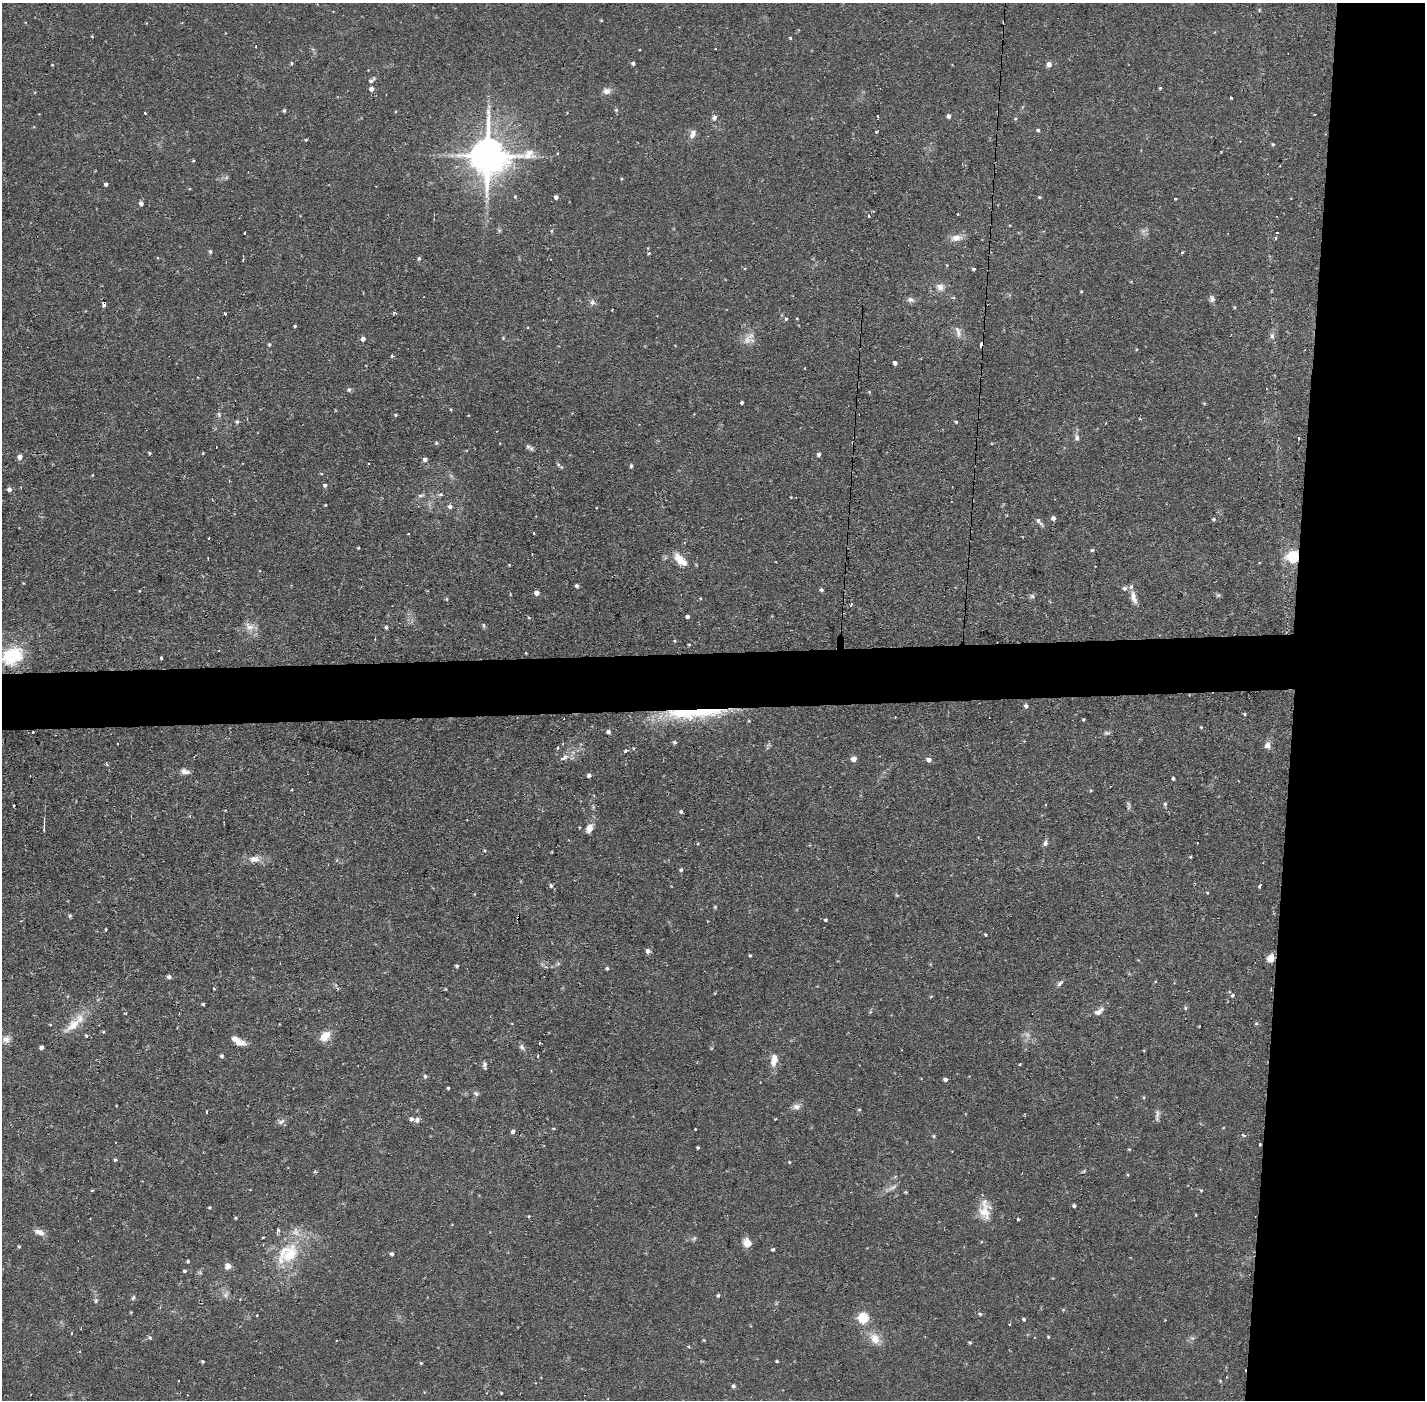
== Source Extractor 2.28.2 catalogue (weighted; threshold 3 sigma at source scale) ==
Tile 6 of 3 x 3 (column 3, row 2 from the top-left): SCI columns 2846-4268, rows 1450-2847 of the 4268 x 4298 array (HDU 1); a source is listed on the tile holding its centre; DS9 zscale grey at full resolution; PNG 1427 x 1402 px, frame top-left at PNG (2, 3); no overlay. Shown black and unused: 13% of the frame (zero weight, under 2 of 3 exposures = <1% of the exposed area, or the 3 px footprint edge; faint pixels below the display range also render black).
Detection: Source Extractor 2.28.2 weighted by HDU 2 'WHT'; one run over the whole footprint, this tile lists its part. Background 0.0738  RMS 0.006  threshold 0.0271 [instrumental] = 3 sigma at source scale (4.5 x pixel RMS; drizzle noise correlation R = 1.50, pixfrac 1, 0.05/0.05 arcsec/px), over >= 5 px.
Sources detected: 272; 2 too faint to see at this stretch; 19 cosmic-ray / hot-pixel residue — not listed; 3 inside a brighter listed object's ellipse — not listed separately; the other 248 listed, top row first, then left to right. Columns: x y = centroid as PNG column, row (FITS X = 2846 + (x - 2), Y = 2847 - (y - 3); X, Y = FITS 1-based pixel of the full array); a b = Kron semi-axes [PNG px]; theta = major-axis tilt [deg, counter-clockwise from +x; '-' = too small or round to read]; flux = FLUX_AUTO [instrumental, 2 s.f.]
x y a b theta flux
601 20 4 3 - 0.52
92 36 4 3 - 0.44
790 38 4 3 - 0.81
291 63 5 3 - 0.64
633 63 4 4 - 1.5
1049 64 6 5 - 2.5
52 65 4 2 - 0.37
371 80 9 5 34 1.5
1160 88 4 4 - 0.64
371 89 5 5 - 2.3
607 91 10 8 11 3
1231 98 3 2 - 0.57
284 110 5 4 - 0.83
616 110 6 5 - 0.85
145 113 3 2 - 0.59
877 116 3 3 - 1.5
949 116 5 4 - 1.6
714 118 7 6 - 1.6
1015 119 4 3 - 0.59
1038 130 5 4 - 0.91
876 131 3 2 - 0.94
693 134 11 7 68 3.3
306 140 4 4 - 0.54
1273 144 4 4 - 0.73
557 153 3 2 - 0.64
488 156 12 11 - 1700
193 161 4 3 - 0.61
106 184 4 4 - 1.4
515 196 5 4 - 0.68
556 197 4 4 - 2
1039 197 4 3 - 0.72
1175 199 3 3 - 0.74
141 203 5 4 - 2.1
958 214 3 2 - 0.88
868 216 3 3 - 1.6
244 233 3 2 - 0.8
956 238 15 8 4 4.7
1275 238 3 3 - 0.94
210 251 6 4 -89 0.85
1182 252 3 3 - 0.91
649 253 4 4 - 0.64
419 258 6 4 -90 1
974 269 4 3 - 1.1
940 287 11 9 -35 3.7
1081 291 4 3 - 0.61
910 299 9 6 -12 2.1
1212 299 9 6 -68 1.8
592 302 7 7 - 1.9
104 304 5 4 - 4.6
394 313 4 3 - 1
224 314 3 3 - 2.2
786 319 5 4 - 0.87
295 326 4 4 - 0.67
958 332 18 6 -70 3.5
1272 336 7 6 - 1.6
503 338 4 4 - 0.56
363 339 5 5 - 2.2
747 340 20 10 -6 4.9
269 344 5 4 - 0.88
982 344 4 3 - 44
392 356 3 3 - 1.6
895 363 4 4 - 2.3
805 368 3 2 - 0.53
349 390 5 5 - 1.2
869 392 4 4 - 0.59
742 403 3 3 - 1.3
1204 403 4 3 - 0.59
451 409 4 3 - 0.52
219 414 8 4 -67 1
396 415 5 4 - 0.69
237 422 5 4 - 0.96
956 422 4 4 - 0.72
1077 438 9 6 81 2.1
436 443 5 4 - 0.77
528 446 9 6 -45 1.6
149 453 4 3 - 0.73
203 453 3 2 - 0.48
819 454 5 4 - 1.4
20 457 5 5 - 2.9
425 459 5 5 - 2.1
368 464 3 2 - 0.91
558 464 5 5 - 0.88
631 466 5 4 - 0.87
321 473 4 3 - 0.48
92 475 4 2 - 0.47
325 485 5 4 - 1.2
9 489 5 5 - 2
441 494 7 5 6 1.2
421 495 9 4 5 1.2
791 497 3 3 - 0.4
325 505 3 3 - 0.54
450 506 6 5 - 1.8
1053 518 4 4 - 2.3
1214 519 5 4 - 0.87
1038 520 8 6 -60 1.8
534 533 3 2 - 0.88
358 548 3 3 - 0.58
1092 550 4 4 - 0.9
532 554 2 2 - 0.45
1293 557 6 5 - 81
208 558 3 2 - 0.45
681 560 19 8 -43 11
509 565 3 3 - 0.52
577 586 4 4 - 1.8
1124 588 6 5 - 1.8
821 590 4 4 - 1.2
537 593 4 4 - 3.1
1218 595 6 4 19 0.85
1032 596 7 4 -53 0.93
1133 597 19 7 -75 4.9
447 599 5 3 - 0.57
687 616 4 3 - 1.9
529 618 4 3 - 0.58
484 625 7 3 -82 0.79
249 627 15 10 -31 5.1
386 627 4 4 - 1.1
689 644 3 3 - 0.57
12 655 26 17 16 28
161 658 3 3 - 1.2
1026 706 5 4 - 1.6
694 713 79 12 3 49
1244 714 4 4 - 0.61
895 717 2 2 - 0.35
1083 720 3 3 - 1.1
749 721 4 3 - 0.45
1201 727 4 4 - 0.56
33 732 3 2 - 0.56
608 732 4 4 - 1.7
1106 733 8 5 0 1.3
675 742 5 4 - 1.1
1267 745 10 8 67 3
626 751 3 3 - 2.6
563 758 9 4 18 3.1
854 759 5 4 - 4.8
929 760 5 4 - 2.9
184 772 10 6 -13 3.1
589 775 4 4 - 2.1
1173 779 4 3 - 1
292 790 3 2 - 0.6
1091 790 5 3 - 0.54
1165 804 5 5 - 0.94
14 806 3 2 - 0.6
1128 806 12 4 -87 1.3
681 811 4 4 - 1.2
44 823 13 2 90 1.4
589 828 10 7 67 5
1045 843 8 5 72 1.8
1190 857 3 3 - 0.55
254 859 16 9 2 5.2
681 870 5 4 - 1.1
551 886 5 4 - 1.2
1260 886 3 3 - 3.8
1207 892 4 2 - 0.5
715 907 5 4 - 0.67
70 915 6 4 -69 0.84
826 920 4 3 - 0.77
106 929 3 2 - 1.2
985 935 3 3 - 0.66
648 951 5 5 - 2.2
750 955 4 3 - 0.74
1271 958 8 6 52 6.3
457 966 3 3 - 1.1
607 968 4 4 - 0.79
169 977 5 4 - 1.9
1060 983 10 5 45 1.7
1232 995 5 5 - 1
203 1004 3 3 - 0.83
1099 1012 14 7 38 3.4
125 1013 3 3 - 1.2
1256 1024 5 4 - 0.82
73 1025 27 10 38 11
86 1036 5 4 - 0.68
325 1036 13 9 45 8.1
6 1039 10 8 14 3.2
238 1041 17 7 -29 5.9
41 1047 4 4 - 1.9
522 1047 9 6 -60 1.7
222 1056 5 5 - 0.95
538 1056 3 2 - 0.72
774 1060 17 9 82 5.9
1020 1064 4 3 - 0.53
485 1065 9 4 -85 1.5
425 1076 5 5 - 1.1
945 1079 4 4 - 1.8
448 1088 3 3 - 0.75
476 1094 8 5 -31 1.3
1144 1097 5 3 - 0.57
796 1107 10 8 -4 2.8
860 1110 5 3 - 0.72
206 1112 3 3 - 1.2
1157 1114 13 5 79 2.1
775 1119 3 2 - 0.62
417 1120 7 6 - 1.9
281 1122 12 6 29 2.1
553 1128 4 3 - 0.52
695 1129 3 2 - 0.41
513 1132 5 4 - 1.7
1243 1135 5 3 - 0.98
934 1136 5 4 - 0.9
115 1142 2 2 - 0.4
1260 1144 3 2 - 1
698 1148 3 3 - 0.7
1129 1149 4 4 - 0.62
115 1160 4 4 - 0.89
789 1162 3 3 - 0.51
315 1172 3 3 - 1.8
892 1187 15 4 31 2.5
1201 1190 4 4 - 0.64
906 1192 4 4 - 0.59
1074 1206 4 3 - 1.4
209 1207 4 3 - 0.64
985 1210 27 13 -88 10
529 1216 4 3 - 0.51
236 1218 4 3 - 0.6
1018 1219 3 3 - 1.7
40 1232 12 7 -20 3.9
694 1238 6 5 - 1
747 1243 11 9 -58 4.7
19 1247 4 3 - 0.78
773 1250 4 4 - 1.2
288 1254 37 24 38 32
391 1254 4 4 - 1.7
188 1261 4 3 - 0.78
228 1266 6 6 - 4.2
185 1271 4 4 - 1.1
226 1294 10 5 65 2
718 1295 5 4 - 0.96
133 1298 7 4 62 1.1
96 1301 7 5 88 1.2
131 1312 3 3 - 0.52
980 1314 4 4 - 0.82
863 1318 5 5 - 46
1024 1319 4 4 - 0.98
72 1333 3 3 - 0.65
150 1337 6 5 - 0.88
1048 1337 4 3 - 0.58
875 1338 16 12 -62 7.3
1192 1338 6 4 -40 1.1
704 1340 5 3 - 0.5
970 1342 4 4 - 0.75
80 1352 3 2 - 0.58
203 1361 3 3 - 0.76
777 1361 3 3 - 0.68
421 1363 4 4 - 0.6
1226 1377 3 3 - 0.53
1220 1381 5 3 - 0.54
733 1386 5 4 - 1.3
501 1393 4 3 - 0.56
Overlapping masked pixels (flux is a lower limit): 7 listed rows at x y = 104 304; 982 344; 1293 557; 694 713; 33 732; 1271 958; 1260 1144
Isophote crosses this tile's border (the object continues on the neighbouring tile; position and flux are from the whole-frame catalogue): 1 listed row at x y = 12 655